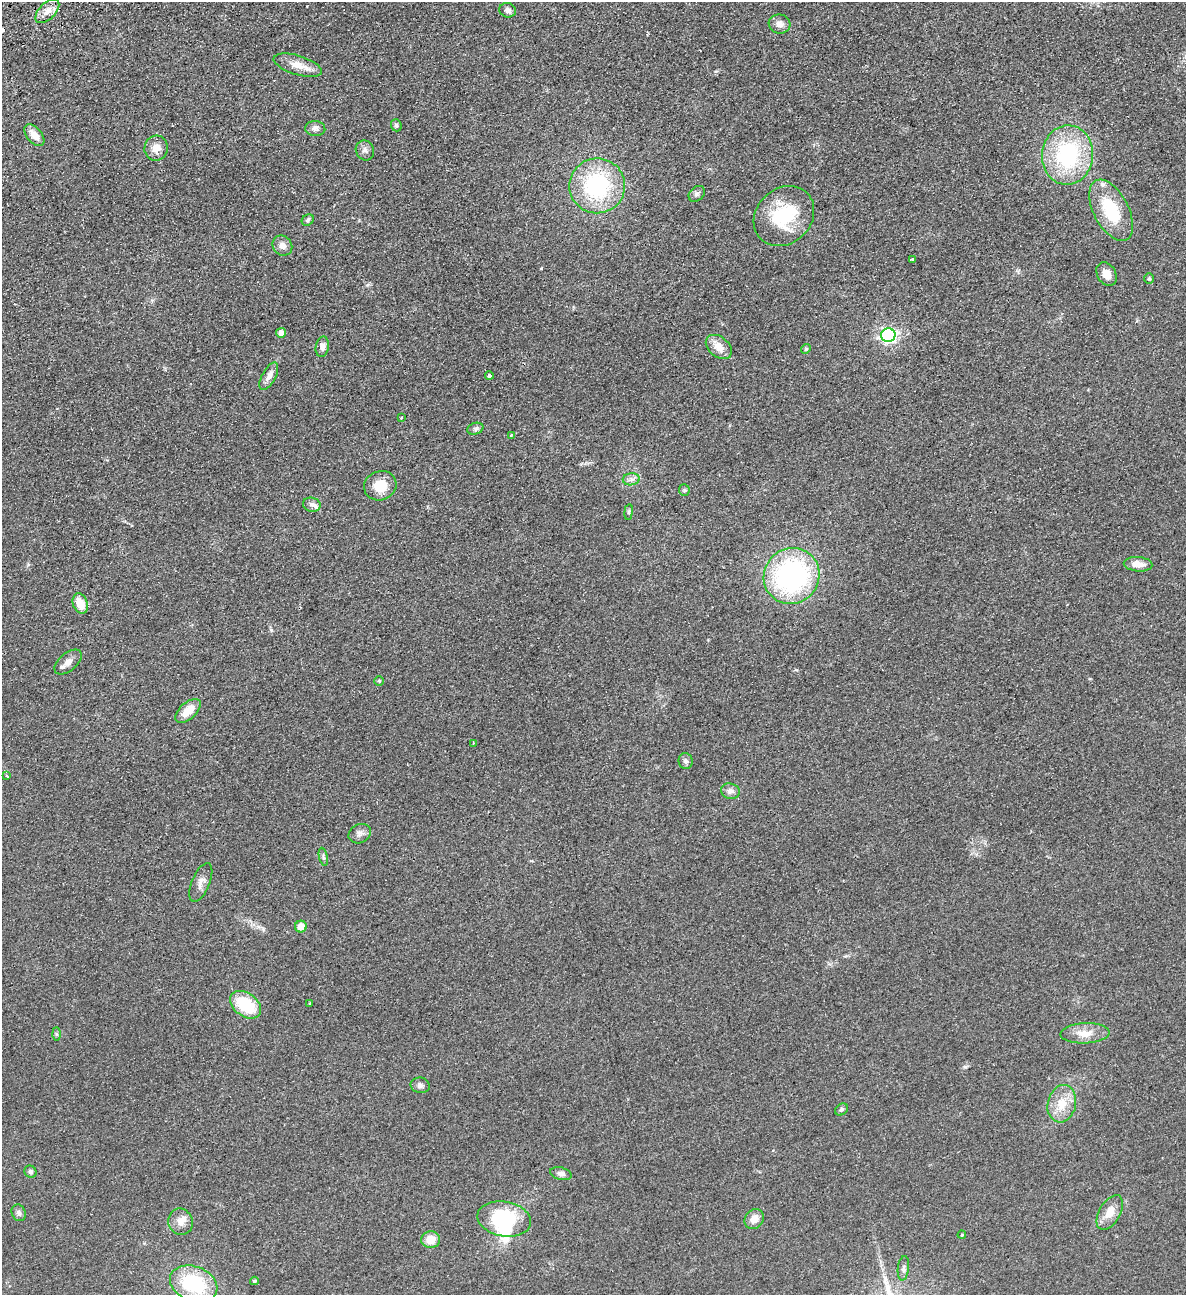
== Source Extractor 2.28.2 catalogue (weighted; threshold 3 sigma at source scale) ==
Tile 11 of 4 x 4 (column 3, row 3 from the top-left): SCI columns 2656-3839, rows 1350-2642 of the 5189 x 5283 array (HDU 1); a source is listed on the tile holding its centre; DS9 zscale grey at full resolution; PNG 1188 x 1297 px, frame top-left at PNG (2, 2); each listed source drawn as its Kron ellipse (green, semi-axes under 4 px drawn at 4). Shown black and unused: <1% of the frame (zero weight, under 2 of 3 exposures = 3% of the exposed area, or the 3 px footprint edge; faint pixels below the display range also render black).
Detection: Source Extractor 2.28.2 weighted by HDU 2 'WHT'; one run over the whole footprint, this tile lists its part. Background 0.0822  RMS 0.0093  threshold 0.0419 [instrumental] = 3 sigma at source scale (4.5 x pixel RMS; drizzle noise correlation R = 1.50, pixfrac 1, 0.05/0.05 arcsec/px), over >= 5 px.
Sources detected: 70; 1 inside a brighter object's white glare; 1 cosmic-ray / hot-pixel residue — neither listed nor drawn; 1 inside a brighter listed object's ellipse — not listed separately; the other 67 listed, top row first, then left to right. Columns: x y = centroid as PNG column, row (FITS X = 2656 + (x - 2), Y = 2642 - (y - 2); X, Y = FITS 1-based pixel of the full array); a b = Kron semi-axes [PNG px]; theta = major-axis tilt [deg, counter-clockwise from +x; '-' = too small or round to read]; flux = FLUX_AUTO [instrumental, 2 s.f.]
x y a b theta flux
508 10 8 7 - 3.8
47 11 14 8 45 7.3
779 24 11 9 -9 5.5
298 65 25 9 -17 12
396 125 6 5 - 1.9
315 129 10 7 -4 3.4
34 135 13 7 -50 10
156 148 13 11 75 8.1
365 150 10 9 - 3.7
1067 155 29 25 85 89
597 186 28 27 - 92
697 194 9 7 43 2.7
1111 210 33 17 -62 42
784 216 33 27 44 52
308 220 6 5 - 1.7
282 246 10 9 - 5
912 259 3 3 - 1.7
1106 274 13 9 -60 8
1149 278 5 4 - 1.2
281 333 5 4 - 5.9
888 335 7 7 - 250
322 347 10 6 79 4.3
719 347 15 10 -39 10
806 349 5 4 - 1.1
269 376 15 6 61 5.7
489 376 4 3 - 3.5
401 418 3 3 - 1.7
475 429 8 5 18 2.2
511 435 4 3 - 1
631 479 8 6 7 3.3
380 486 16 14 22 18
684 490 6 5 - 1.5
312 505 9 7 -13 3.4
629 512 7 4 82 1.4
1138 564 14 7 -4 8.8
792 576 29 27 47 180
80 604 10 7 -70 14
68 662 16 9 41 6.3
379 681 5 5 - 1.2
188 711 15 8 41 13
473 743 3 2 - 0.69
686 761 8 7 - 2.7
7 776 4 3 - 0.75
730 791 9 7 -16 4.1
360 834 11 9 26 4.2
323 857 9 3 -77 1.7
201 882 20 9 67 6.4
301 926 6 6 - 12
310 1003 4 2 - 0.73
246 1005 17 11 -36 40
1085 1033 24 10 2 12
56 1034 6 4 -89 1.5
420 1085 9 7 -9 3.3
1062 1104 19 14 76 16
841 1109 7 5 39 1.9
30 1172 6 5 - 2.1
561 1174 11 6 -15 3.3
1110 1212 19 10 60 12
19 1213 8 7 - 2.8
504 1219 27 17 -10 62
754 1219 10 9 - 8.2
181 1222 13 12 - 7.8
962 1235 4 4 - 0.98
430 1240 9 8 - 12
903 1268 12 5 84 2.9
254 1281 4 3 - 1.5
194 1284 24 17 -21 63
Unlisted compact peaks at least as high as the median listed source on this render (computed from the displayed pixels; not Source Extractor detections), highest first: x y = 965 1067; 271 630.